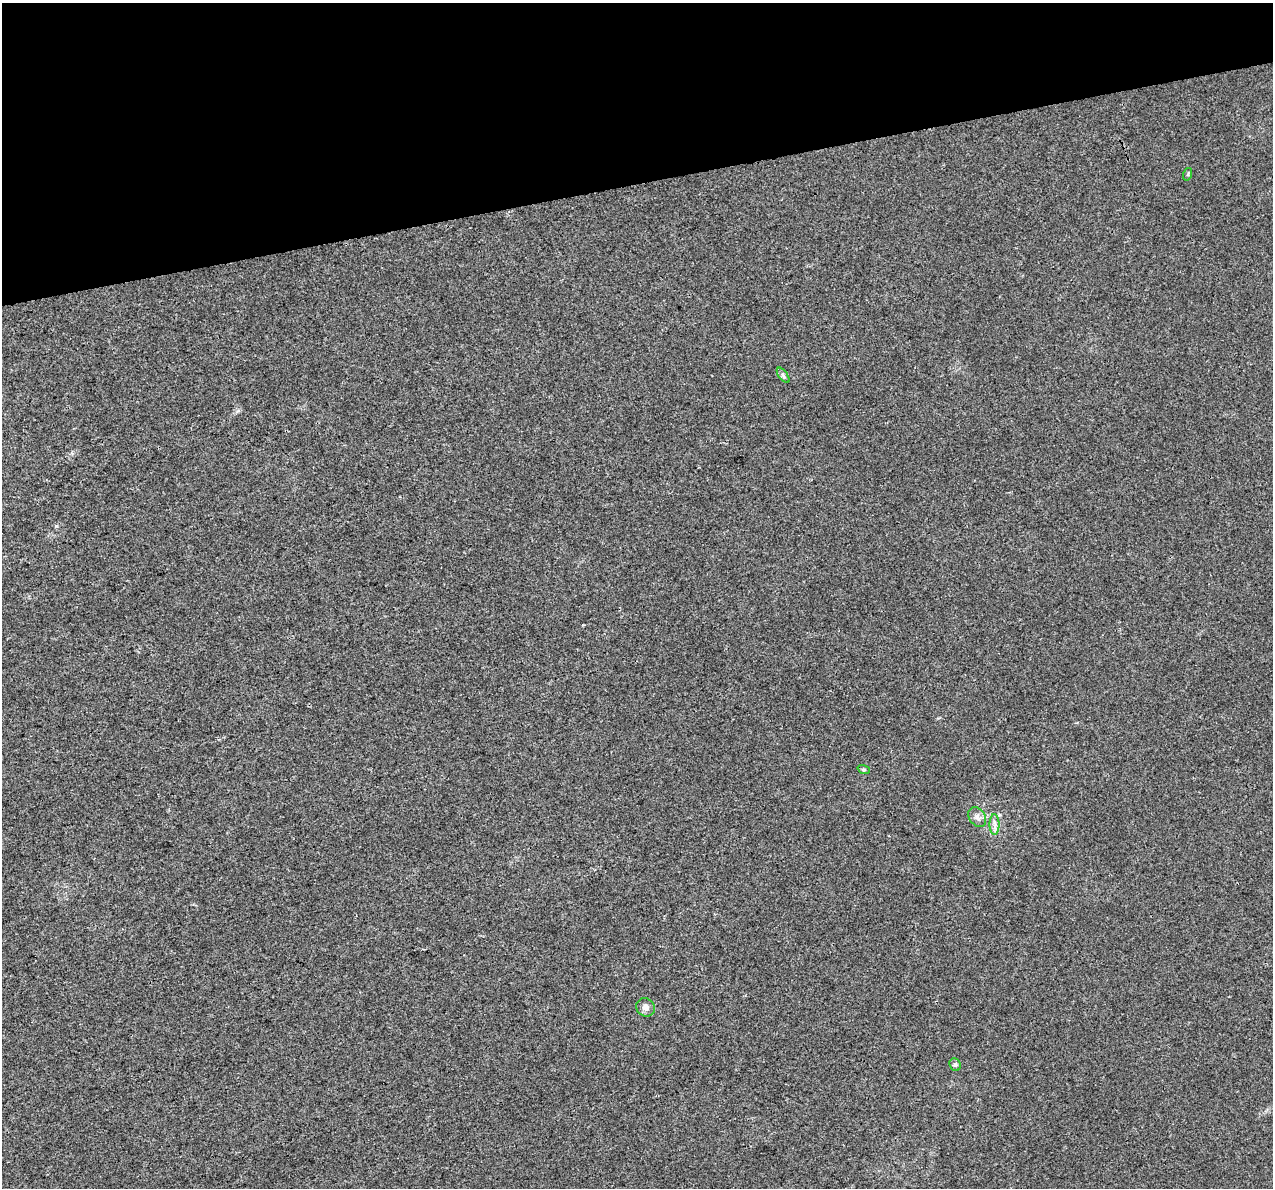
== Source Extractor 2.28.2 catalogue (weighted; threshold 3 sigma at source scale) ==
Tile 3 of 4 x 4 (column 3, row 1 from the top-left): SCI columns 2544-3814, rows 3649-4834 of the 5085 x 4877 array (HDU 1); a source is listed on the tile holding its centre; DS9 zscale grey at full resolution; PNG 1275 x 1190 px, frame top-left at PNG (2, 3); each listed source drawn as its Kron ellipse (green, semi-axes under 4 px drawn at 4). Shown black and unused: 15% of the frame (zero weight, under 3 of 4 exposures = <1% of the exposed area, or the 3 px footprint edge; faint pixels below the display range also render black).
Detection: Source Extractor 2.28.2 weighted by HDU 2 'WHT'; one run over the whole footprint, this tile lists its part. Background 0.00463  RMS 0.0025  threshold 0.0112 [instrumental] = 3 sigma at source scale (4.5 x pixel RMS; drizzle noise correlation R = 1.50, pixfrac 1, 0.0396/0.0396 arcsec/px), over >= 5 px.
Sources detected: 7; all 7 listed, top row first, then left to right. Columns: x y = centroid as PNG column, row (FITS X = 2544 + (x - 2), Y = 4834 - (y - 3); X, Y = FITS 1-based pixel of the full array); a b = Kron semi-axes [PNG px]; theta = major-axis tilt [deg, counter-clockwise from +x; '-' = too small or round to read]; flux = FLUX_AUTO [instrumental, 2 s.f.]
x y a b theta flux
1188 174 6 4 72 0.3
783 375 9 4 -54 0.55
864 769 6 4 -18 0.35
977 817 11 8 -56 1.1
995 825 10 5 -90 0.95
646 1007 10 8 -32 1.3
955 1065 7 5 -67 0.53